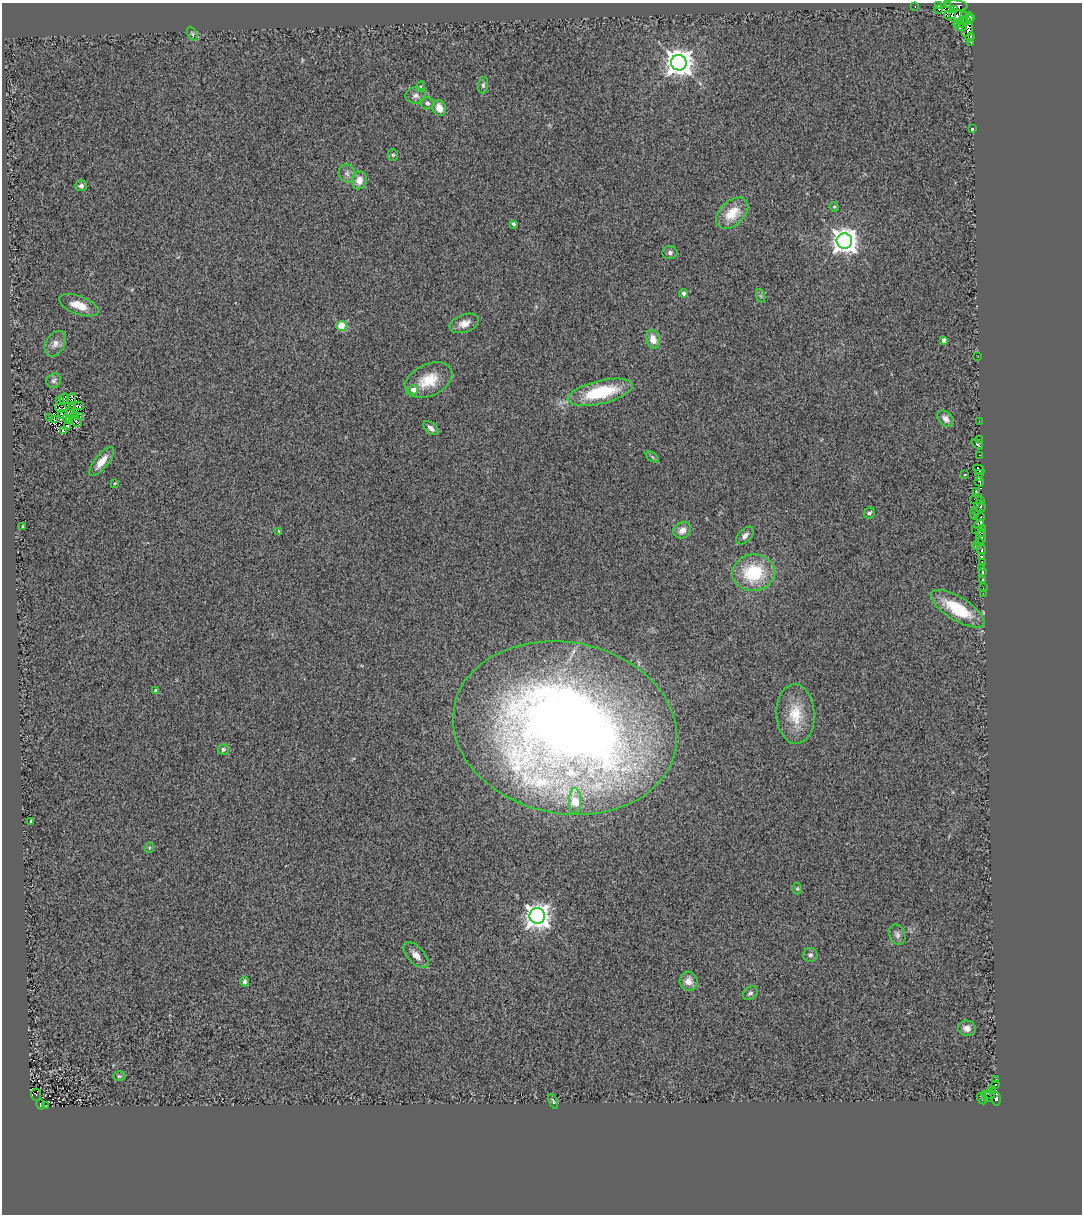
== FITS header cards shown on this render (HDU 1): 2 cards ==
NAXIS1  =                 1080
NAXIS2  =                 1212

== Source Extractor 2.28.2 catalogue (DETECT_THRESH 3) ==
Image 1080 x 1212 px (HDU 1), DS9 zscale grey, 1 PNG px = 1 image px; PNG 1084 x 1216 px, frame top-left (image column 1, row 1212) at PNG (2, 3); each listed source drawn as its Kron ellipse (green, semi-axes under 4 px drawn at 4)
Background 0.737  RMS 0.51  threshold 1.52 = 3 sigma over >= 5 px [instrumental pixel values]
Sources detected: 139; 4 with non-positive FLUX_AUTO (blend fragments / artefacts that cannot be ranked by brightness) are neither listed nor drawn; the other 135 listed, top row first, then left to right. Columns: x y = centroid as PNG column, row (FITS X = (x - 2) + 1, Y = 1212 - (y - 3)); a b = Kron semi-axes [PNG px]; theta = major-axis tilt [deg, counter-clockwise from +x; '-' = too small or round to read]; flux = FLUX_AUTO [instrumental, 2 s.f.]
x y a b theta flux
947 5 3 2 - 36
956 5 11 5 -6 1100
915 6 3 2 - 39
938 6 4 2 - 1900
938 9 5 3 - 1200
954 10 4 3 - 680
952 16 4 2 - 470
965 16 3 2 - 430
959 17 15 6 -9 450
970 17 5 4 - 2200
967 20 2 2 - 270
962 21 4 3 - 25
959 24 6 3 -8 900
961 27 6 4 7 640
967 29 8 5 75 520
192 34 7 4 -63 57
970 37 4 3 - 1000
971 42 4 3 - 460
679 63 8 7 - 48000
483 85 8 5 84 71
420 87 5 3 - 38
416 95 10 8 2 170
427 103 7 6 - 90
439 108 8 6 -69 370
973 129 3 3 - 160
393 155 6 5 - 60
347 173 9 8 - 150
359 180 9 7 73 340
81 186 6 5 - 100
834 207 5 4 - 42
732 213 19 12 42 810
513 224 4 3 - 80
844 241 8 7 - 36000
670 253 7 6 - 93
684 293 4 4 - 150
761 296 7 4 -72 63
79 305 21 9 -20 530
464 323 15 9 18 290
342 326 5 5 - 1600
653 339 9 7 -75 360
944 340 4 4 - 110
55 344 14 9 59 240
978 357 3 2 - 84
429 380 25 16 25 930
54 381 7 7 - 97
413 390 5 5 - 270
600 392 33 11 13 2100
71 398 5 2 - 36
64 399 5 4 - 44
59 400 4 3 - 28
79 406 5 3 - 45
61 408 5 2 - 74
72 408 2 2 - 10
71 411 4 2 - 47
62 414 5 3 - 23
75 416 4 2 - 37
80 416 3 2 - 35
50 417 2 2 - 27
67 418 3 2 - 29
54 419 2 2 - 27
946 419 9 6 -44 200
69 421 2 2 - 15
76 421 6 2 -41 53
979 421 3 2 - 38
68 426 4 3 - 19
431 428 9 5 -41 160
63 430 3 2 - 44
979 439 2 2 - 32
977 444 7 3 -39 81
980 455 3 2 - 120
652 457 7 4 -38 51
102 461 17 7 51 420
979 469 6 3 -29 1300
965 474 3 2 - 53
979 474 3 2 - 170
980 477 3 2 - 390
979 482 5 3 - 290
115 483 3 3 - 27
977 492 4 3 - 230
976 500 6 4 8 73
981 500 4 2 - 92
980 506 6 5 - 690
977 511 3 3 - 190
869 513 6 5 - 75
974 514 6 3 -82 300
980 517 5 4 - 440
979 524 5 3 - 2000
23 526 3 3 - 140
982 529 3 2 - 40
682 530 9 8 - 280
279 531 3 3 - 31
976 531 2 2 - 18
981 533 4 2 - 440
745 535 10 6 46 140
981 537 7 4 -80 5800
979 543 4 2 - 910
976 546 4 3 - 310
982 550 5 3 - 820
981 557 3 3 - 1900
982 562 3 2 - 660
982 568 2 2 - 73
982 572 4 3 - 170
753 573 21 18 8 1900
983 579 3 3 - 470
983 588 3 2 - 33
983 593 3 2 - 41
958 609 30 11 -31 1600
156 690 3 3 - 70
795 714 30 19 -87 1000
565 728 113 86 -11 44000
223 749 5 5 - 77
575 801 13 6 -88 1100
31 821 3 3 - 190
149 848 5 3 - 34
797 889 6 5 - 50
537 916 8 7 - 34000
897 935 10 8 -68 140
416 955 16 8 -47 270
810 955 7 7 - 110
245 981 5 4 - 90
688 981 9 9 - 300
750 993 8 6 35 97
967 1028 9 7 -14 220
119 1076 6 5 - 51
995 1079 3 3 - 170
996 1084 3 2 - 400
993 1090 2 2 - 82
36 1094 6 5 - 86
990 1094 5 2 - 290
987 1097 6 4 -50 640
996 1098 7 4 -78 1200
982 1099 6 3 -58 130
553 1101 8 3 -67 46
40 1104 5 4 - 270
46 1106 3 2 - 57
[4 non-positive-flux detections neither listed nor drawn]